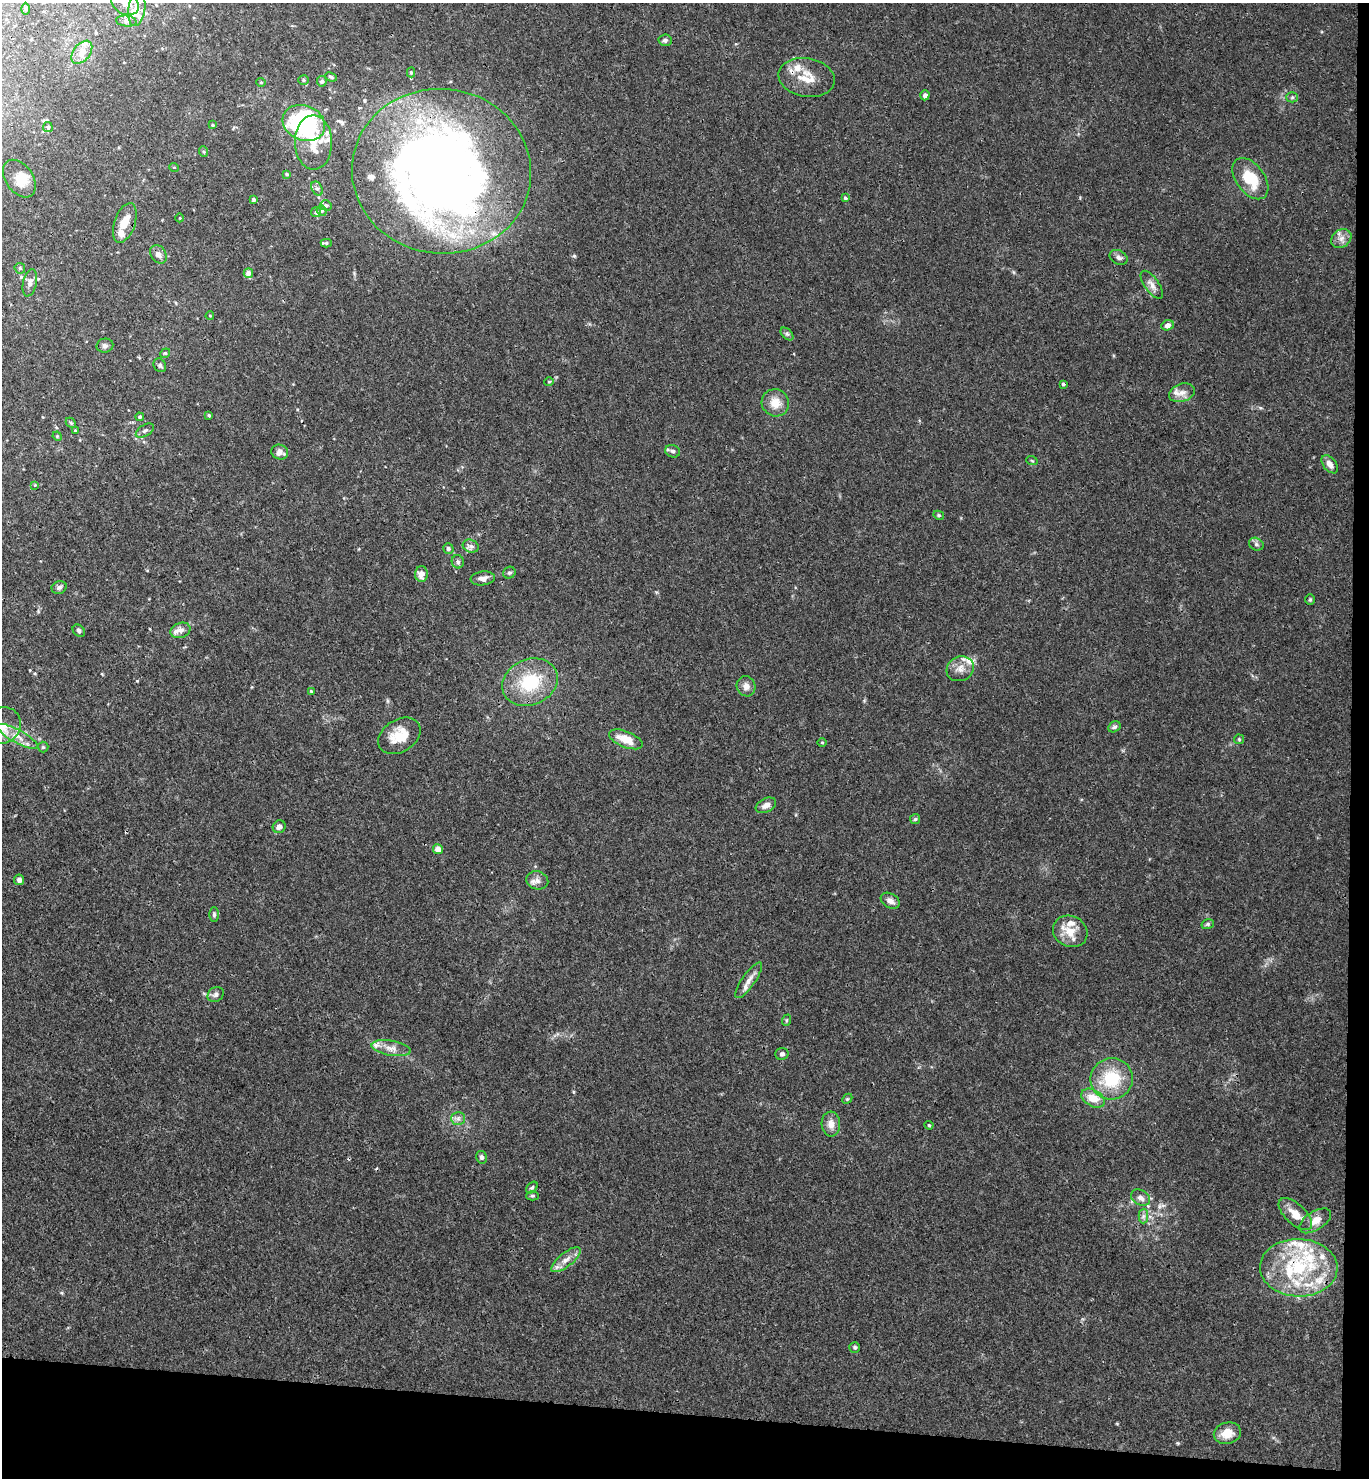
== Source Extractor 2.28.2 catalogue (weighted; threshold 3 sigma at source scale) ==
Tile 9 of 3 x 3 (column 3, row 3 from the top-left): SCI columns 2895-4261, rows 10-1485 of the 4519 x 4444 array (HDU 1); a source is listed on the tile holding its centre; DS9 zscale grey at full resolution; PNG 1371 x 1480 px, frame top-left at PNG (2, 3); each listed source drawn as its Kron ellipse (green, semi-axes under 4 px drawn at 4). Shown black and unused: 6% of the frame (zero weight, under 3 of 4 exposures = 6% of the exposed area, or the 3 px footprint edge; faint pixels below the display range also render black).
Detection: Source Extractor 2.28.2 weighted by HDU 2 'WHT'; one run over the whole footprint, this tile lists its part. Background 0.0205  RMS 0.0026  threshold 0.0117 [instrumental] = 3 sigma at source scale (4.5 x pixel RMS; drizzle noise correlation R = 1.50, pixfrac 1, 0.05/0.05 arcsec/px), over >= 5 px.
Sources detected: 143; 1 inside a brighter object's white glare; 1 long thin detection or spike segment (spike, bleed or trail) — neither listed nor drawn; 24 inside a brighter listed object's ellipse — not listed separately; the other 117 listed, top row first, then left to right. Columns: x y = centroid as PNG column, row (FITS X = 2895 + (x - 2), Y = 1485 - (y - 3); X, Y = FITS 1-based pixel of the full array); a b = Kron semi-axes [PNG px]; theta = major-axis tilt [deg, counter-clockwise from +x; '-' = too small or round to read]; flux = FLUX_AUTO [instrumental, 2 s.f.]
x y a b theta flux
125 3 15 10 -30 1.9
26 9 6 4 -90 0.36
137 9 17 8 83 2.9
126 21 10 5 -5 0.9
665 40 6 6 - 0.77
82 52 13 8 52 2
411 72 5 4 - 0.41
331 77 6 3 -25 0.42
807 77 28 19 -10 5.9
303 80 5 4 - 0.38
322 81 5 5 - 0.66
261 82 5 4 - 0.31
925 95 5 4 - 0.85
1292 97 5 5 - 0.41
304 123 22 17 -22 48
213 125 3 3 - 0.33
48 127 5 5 - 0.45
313 142 27 18 -89 7.3
204 152 5 3 - 0.29
174 167 5 3 - 0.22
442 171 89 82 -6 240
287 174 4 3 - 0.33
19 179 21 13 -54 4
1250 179 23 14 -53 8.5
317 189 7 5 -60 0.64
845 198 4 3 - 0.44
253 199 4 4 - 0.33
326 205 6 5 - 0.78
322 211 5 5 - 0.51
316 212 5 5 - 0.72
180 218 4 3 - 0.18
125 223 21 10 71 3.8
1341 238 11 8 36 1.6
326 243 5 4 - 0.49
158 254 10 7 -56 1.5
1119 257 9 7 -27 0.85
20 268 5 5 - 0.4
248 273 5 4 - 1.9
30 283 14 7 77 1.3
1152 285 16 7 -55 1.7
210 316 4 3 - 0.18
1168 325 6 5 - 1.2
787 334 7 4 -44 0.54
105 346 8 7 - 0.85
165 353 5 4 - 0.35
160 365 7 6 - 0.58
549 382 5 4 - 0.29
1063 384 3 3 - 0.46
1182 393 13 9 18 1.8
775 403 14 13 - 3.5
209 415 4 3 - 0.39
140 417 4 4 - 0.51
71 423 5 4 - 0.37
75 430 3 3 - 0.32
145 431 10 5 32 0.75
57 436 5 3 - 0.26
673 451 8 6 -21 0.86
280 452 8 7 - 1.6
1032 461 6 3 -20 0.25
1330 464 10 6 -52 1.6
35 485 4 4 - 0.23
939 515 5 4 - 0.32
1256 544 7 6 - 0.72
471 546 8 6 -20 0.87
448 549 5 5 - 0.62
458 562 7 6 - 0.69
509 573 6 5 - 0.52
421 574 8 6 89 2.1
483 578 12 7 7 1.4
59 587 7 6 - 0.75
1310 600 5 4 - 0.34
181 630 10 7 17 1.2
79 631 7 5 -48 0.64
960 669 14 12 28 2.3
530 682 29 22 24 13
746 686 10 9 - 1.6
311 691 4 4 - 0.29
3 726 19 17 39 5.4
1114 727 6 5 - 0.54
17 736 23 6 -29 2.8
399 736 23 16 32 6.1
626 739 18 8 -22 4.3
1239 739 5 5 - 0.32
822 742 5 3 - 0.23
43 747 5 5 - 0.38
766 805 11 6 26 1.4
915 819 5 5 - 0.45
279 827 7 6 - 1.2
438 849 5 5 - 2.1
19 880 5 5 - 0.86
537 880 11 9 -14 1.4
890 901 10 7 -31 1.5
214 914 7 5 90 0.47
1208 924 6 5 - 0.44
1070 931 18 15 -27 4.3
749 980 21 6 56 2.1
216 994 8 7 - 0.86
787 1020 6 3 71 0.31
391 1048 20 7 -10 2.2
782 1054 6 6 - 0.64
1112 1079 21 20 - 11
1093 1098 13 8 -29 4.1
847 1099 6 4 45 0.34
458 1118 7 6 - 0.86
831 1124 12 9 -86 2.1
929 1125 4 4 - 0.31
481 1157 6 5 - 0.74
532 1188 6 4 47 0.44
532 1196 6 4 0 0.37
1141 1198 10 7 -31 1.4
1295 1214 21 10 -43 3.9
1143 1216 7 4 89 0.69
1315 1221 18 9 32 2.8
566 1260 18 7 38 2.2
1299 1268 39 29 -2 23
855 1347 5 5 - 0.56
1227 1433 14 10 13 3.6
Overlapping masked pixels (flux is a lower limit): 3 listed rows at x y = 807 77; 442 171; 1299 1268
Isophote crosses this tile's border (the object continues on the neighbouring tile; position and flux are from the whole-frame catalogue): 3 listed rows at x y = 125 3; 137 9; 3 726